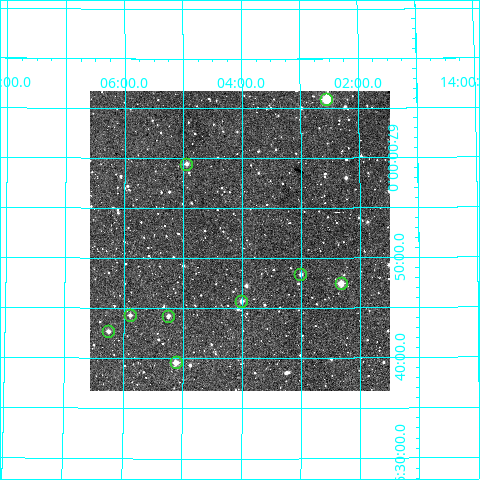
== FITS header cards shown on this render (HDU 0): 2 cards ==
NAXIS1  =                  300
NAXIS2  =                  300

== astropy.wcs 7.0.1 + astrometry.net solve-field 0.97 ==
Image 300 x 300 px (HDU 0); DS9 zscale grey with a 90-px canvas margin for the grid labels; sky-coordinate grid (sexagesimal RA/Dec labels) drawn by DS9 from the SOLVED WCS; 9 Tycho-2 reference stars matched to detected sources circled (green)
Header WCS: RA---TAN/DEC--TAN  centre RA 14:04:03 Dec +66:52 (211.01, +66.86 deg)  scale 6 arcsec/px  FOV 30.0' x 30.0'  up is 0 deg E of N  parity normal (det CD < 0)
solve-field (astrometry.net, Tycho-2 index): VERIFIED the header's WCS against the Tycho-2 star catalogue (verified at 2 index scales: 9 matches each, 0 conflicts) and refined it, rather than solving blind
Solved WCS: RA---TAN-SIP/DEC--TAN-SIP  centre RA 14:04:03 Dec +66:52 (211.01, +66.86 deg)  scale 6.01 arcsec/px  FOV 30.0' x 30.0'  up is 0 deg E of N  parity normal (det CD < 0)
The solver's refit moves the header's centre by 2.1 arcsec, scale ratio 1.001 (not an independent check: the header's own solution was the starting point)
Tycho-2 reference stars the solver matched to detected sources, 9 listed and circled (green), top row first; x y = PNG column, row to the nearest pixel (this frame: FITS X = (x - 90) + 1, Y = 300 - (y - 91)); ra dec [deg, ICRS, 3 dp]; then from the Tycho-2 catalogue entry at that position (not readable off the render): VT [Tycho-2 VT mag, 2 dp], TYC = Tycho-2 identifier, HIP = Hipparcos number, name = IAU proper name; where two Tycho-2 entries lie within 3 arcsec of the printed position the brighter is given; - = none
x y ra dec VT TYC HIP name
326 99 210.637 +67.099 8.71 4177-226-1 68599 -
186 164 211.237 +66.991 11.18 4177-1007-1 - -
300 274 210.753 +66.806 11.52 4177-321-1 - -
341 283 210.582 +66.791 9.85 4177-366-1 - -
241 301 211.003 +66.762 11.35 4177-71-1 - -
130 315 211.473 +66.738 11.62 4178-999-1 - -
168 316 211.311 +66.737 11.42 4177-363-1 - -
108 331 211.565 +66.710 11.52 4178-313-1 - -
176 362 211.280 +66.659 10.40 4177-86-1 - -